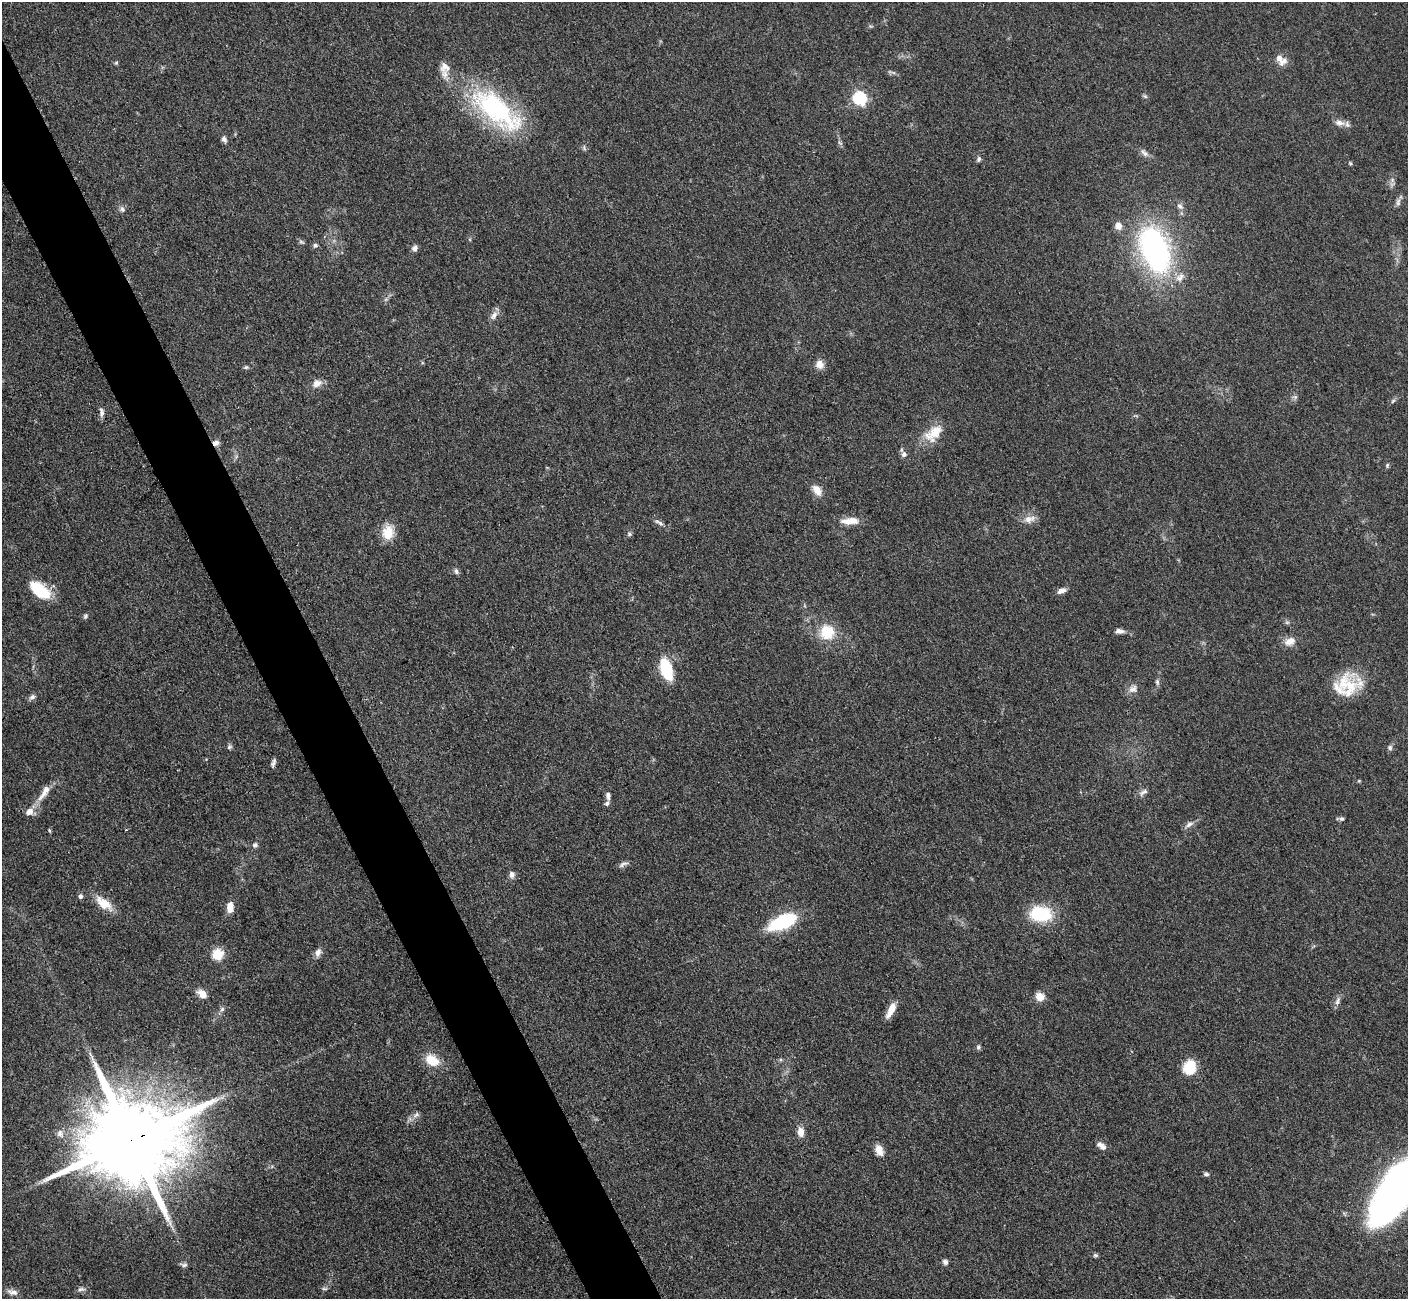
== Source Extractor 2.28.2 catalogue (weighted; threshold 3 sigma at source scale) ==
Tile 11 of 4 x 4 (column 3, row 3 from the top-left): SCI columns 2831-4236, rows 1595-2891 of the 5660 x 5649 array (HDU 1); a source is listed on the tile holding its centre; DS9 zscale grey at full resolution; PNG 1410 x 1301 px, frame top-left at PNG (2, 2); no overlay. Shown black and unused: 5% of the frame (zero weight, under 3 of 4 exposures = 2% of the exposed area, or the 3 px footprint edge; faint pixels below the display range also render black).
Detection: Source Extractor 2.28.2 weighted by HDU 2 'WHT'; one run over the whole footprint, this tile lists its part. Background 0.0466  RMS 0.0052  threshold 0.0235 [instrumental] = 3 sigma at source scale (4.5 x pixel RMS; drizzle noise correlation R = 1.50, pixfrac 1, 0.05/0.05 arcsec/px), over >= 5 px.
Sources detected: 101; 2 too faint to see at this stretch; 1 inside a brighter object's white glare — not listed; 5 inside a brighter listed object's ellipse — not listed separately; the other 93 listed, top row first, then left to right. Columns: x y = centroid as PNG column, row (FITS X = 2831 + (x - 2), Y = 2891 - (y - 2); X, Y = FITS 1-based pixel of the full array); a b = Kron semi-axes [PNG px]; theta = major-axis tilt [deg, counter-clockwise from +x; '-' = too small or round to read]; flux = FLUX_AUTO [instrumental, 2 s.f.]
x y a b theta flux
870 26 6 4 -43 0.72
1283 62 16 8 41 3.4
116 63 6 5 - 0.73
1145 96 6 5 - 0.93
860 98 6 6 - 72
496 110 77 31 -39 80
1340 123 15 8 -7 3.7
224 139 7 5 -65 2.1
840 143 8 3 -32 0.81
584 148 8 5 -67 1
1144 153 14 7 -44 2.5
979 159 7 5 70 1.2
1350 163 5 4 - 0.63
1398 202 12 6 84 2
1180 206 9 6 -36 1.9
122 209 9 7 -70 1.8
1118 226 7 7 - 4.3
301 242 8 5 -27 1
315 245 6 6 - 1.2
415 248 8 6 66 2
1155 249 37 21 -69 150
1180 277 14 9 48 4.2
494 315 13 7 55 3.1
820 364 9 9 - 4.6
246 367 6 5 - 0.91
317 383 15 10 23 4
1295 397 8 5 0 1.1
1393 401 7 5 44 1
101 413 13 6 -87 2.1
933 433 30 16 41 12
216 443 8 6 2 2.5
904 454 9 8 - 2.2
1387 465 6 5 - 0.84
817 490 15 9 -54 5.3
1029 519 18 9 13 4.6
850 521 24 8 3 6.9
659 522 16 5 -28 2
388 532 18 14 76 9.9
629 534 7 6 - 1
456 571 9 5 -68 1.3
40 590 23 12 -38 22
1062 591 11 6 21 2.8
85 616 7 6 - 1.1
1119 631 11 6 0 2.5
827 632 18 18 - 15
1290 641 16 10 27 4.7
666 669 22 11 -73 24
1157 682 9 5 -89 1.4
1348 687 31 28 55 23
1133 689 13 10 23 3.4
32 697 9 6 43 1.7
229 747 7 6 - 1.1
1390 748 7 6 - 1.5
273 763 10 5 69 1.6
1359 781 5 3 - 0.54
44 792 28 8 57 6.6
1143 792 14 7 35 2.2
608 796 11 6 -83 2.1
1342 819 7 6 - 1.3
1189 824 13 6 29 2.4
49 830 6 3 -71 0.57
126 830 3 3 - 0.64
255 845 7 6 - 1.5
623 864 14 5 23 1.8
512 874 8 6 83 2.3
80 896 7 6 - 1.4
104 903 24 11 -36 9.6
230 907 11 7 88 5.7
1040 914 25 16 -7 27
783 922 29 13 24 37
318 952 12 7 71 2.8
217 955 6 6 - 40
202 994 13 8 -44 4.8
1040 997 10 9 - 5.1
1338 1001 13 6 68 2.3
222 1009 8 6 72 1.5
891 1010 20 7 63 6.3
978 1047 7 6 - 1.2
432 1060 18 13 -30 10
1190 1067 16 13 73 13
416 1115 10 5 37 1.9
801 1132 11 7 -81 4.9
131 1140 26 20 19 13000
1103 1147 9 7 -73 2.1
879 1150 11 7 -65 5.6
1206 1174 8 5 -8 1.2
1402 1184 55 25 52 380
1095 1255 7 5 -14 1
945 1262 7 7 - 1.6
184 1265 10 5 -5 1.4
81 1289 11 6 -2 1.7
324 1289 9 4 0 0.99
12 1292 15 7 -17 2.8
Overlapping masked pixels (flux is a lower limit): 2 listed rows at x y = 216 443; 131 1140
Isophote crosses this tile's border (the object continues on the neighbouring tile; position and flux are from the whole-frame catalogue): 1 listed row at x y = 1402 1184